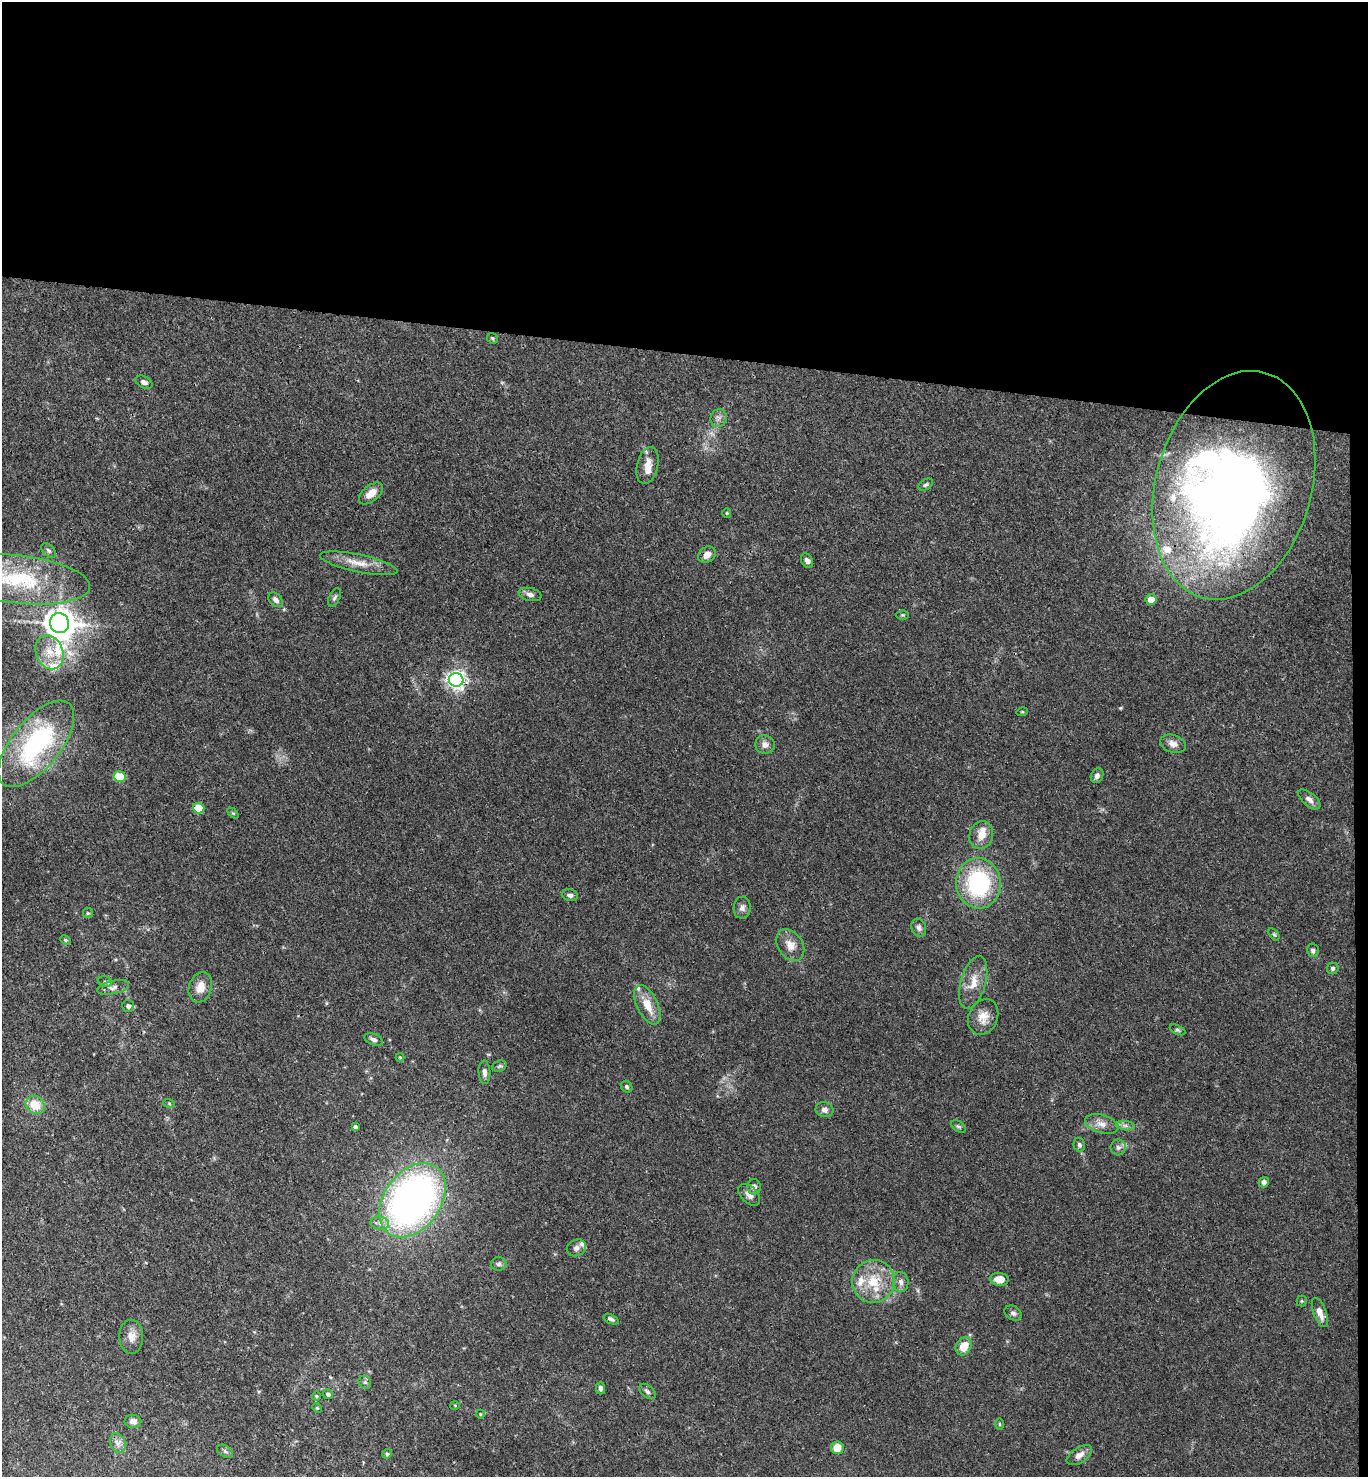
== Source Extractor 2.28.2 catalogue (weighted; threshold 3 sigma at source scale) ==
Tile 3 of 3 x 3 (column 3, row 1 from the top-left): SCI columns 2892-4257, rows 2961-4435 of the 4515 x 4442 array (HDU 1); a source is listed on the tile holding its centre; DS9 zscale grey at full resolution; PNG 1370 x 1479 px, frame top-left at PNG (2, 2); each listed source drawn as its Kron ellipse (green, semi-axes under 4 px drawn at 4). Shown black and unused: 25% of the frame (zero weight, under 3 of 4 exposures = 6% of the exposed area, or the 3 px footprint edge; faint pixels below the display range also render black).
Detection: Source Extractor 2.28.2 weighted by HDU 2 'WHT'; one run over the whole footprint, this tile lists its part. Background 0.039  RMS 0.003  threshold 0.0133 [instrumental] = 3 sigma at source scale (4.5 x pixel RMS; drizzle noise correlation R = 1.50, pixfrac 1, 0.05/0.05 arcsec/px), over >= 5 px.
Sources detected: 105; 1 inside a brighter object's white glare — neither listed nor drawn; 10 inside a brighter listed object's ellipse — not listed separately; the other 94 listed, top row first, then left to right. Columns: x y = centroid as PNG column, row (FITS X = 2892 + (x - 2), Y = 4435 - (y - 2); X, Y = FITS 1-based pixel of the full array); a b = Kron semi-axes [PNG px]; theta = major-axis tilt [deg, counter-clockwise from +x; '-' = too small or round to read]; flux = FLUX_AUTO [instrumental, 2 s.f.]
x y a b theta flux
492 338 6 5 - 0.42
144 382 9 5 -24 1.1
719 418 9 8 - 1.2
647 465 19 10 77 3.4
926 485 8 5 31 0.59
1234 485 117 78 74 270
371 493 14 8 40 3.1
727 513 4 4 - 0.29
49 551 9 5 -45 0.69
707 555 9 7 36 1.9
807 561 8 5 -58 0.88
359 563 39 9 -12 4.8
18 579 72 24 -6 26
530 594 11 6 -13 1.4
334 597 10 5 63 0.76
1151 599 5 5 - 4.5
276 600 8 6 -45 1.1
902 615 6 5 - 0.45
59 623 10 9 - 510
50 652 17 13 -67 5.2
456 680 7 7 - 140
1022 712 5 3 - 0.3
36 744 52 24 51 43
1173 744 13 9 -18 2
765 745 9 9 - 1.8
1097 776 8 6 64 1
119 777 6 5 - 9
1309 799 13 6 -40 1.4
199 808 6 5 - 8.9
233 813 6 4 -44 0.39
981 835 14 12 74 3.5
978 883 25 22 -83 31
570 895 8 6 -14 0.98
742 908 11 8 88 1.3
88 913 5 5 - 0.46
919 928 9 7 -69 1
1274 934 7 4 -53 0.42
65 940 6 4 -27 0.42
790 945 17 12 -57 3.4
1313 950 7 6 - 0.79
1333 968 6 6 - 0.72
105 982 7 5 -12 0.5
973 982 27 12 74 4.6
113 987 16 6 12 1.7
200 987 16 11 71 3.4
647 1005 21 10 -64 5.1
128 1006 6 6 - 0.83
983 1017 18 14 66 3.6
1177 1030 8 4 -26 0.53
374 1039 10 5 -21 0.93
400 1057 4 4 - 0.25
499 1066 7 5 21 0.59
484 1072 11 6 -87 1.2
627 1087 6 5 - 0.5
169 1103 6 4 -20 0.31
35 1105 10 8 -36 5.8
824 1110 9 7 -18 1.3
1102 1124 17 9 -15 2.6
1125 1126 9 4 -8 0.96
355 1127 4 4 - 0.6
959 1127 8 5 -34 0.56
1079 1145 7 5 -75 0.7
1118 1147 8 7 - 1.1
1264 1182 5 5 - 1.1
754 1187 7 7 - 1.3
749 1195 13 8 -45 2
412 1200 41 28 54 140
380 1223 9 6 -10 1.3
576 1248 10 8 24 1.2
499 1264 8 6 13 0.85
1000 1279 9 6 -5 3.4
873 1281 21 21 - 9.5
901 1282 10 7 -86 1.3
1302 1301 5 5 - 0.38
1320 1312 15 6 -70 2.4
1013 1313 9 7 -32 0.92
611 1319 8 4 -21 0.71
131 1337 17 12 -90 2.9
964 1346 9 7 60 4.8
365 1382 7 5 -44 0.69
600 1388 6 4 -90 0.89
647 1391 9 6 -40 0.81
328 1394 5 4 - 0.7
316 1396 4 4 - 0.32
455 1405 5 3 - 0.25
317 1408 5 4 - 0.31
480 1414 4 3 - 0.21
133 1421 8 6 -8 1.3
999 1424 6 4 -89 0.35
118 1443 10 7 -66 1.5
837 1448 6 6 - 4.4
225 1451 9 5 -30 0.73
387 1454 5 4 - 0.42
1079 1455 14 7 34 2
Overlapping masked pixels (flux is a lower limit): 2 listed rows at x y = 1234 485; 456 680
Isophote crosses this tile's border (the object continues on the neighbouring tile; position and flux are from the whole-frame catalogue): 1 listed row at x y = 18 579